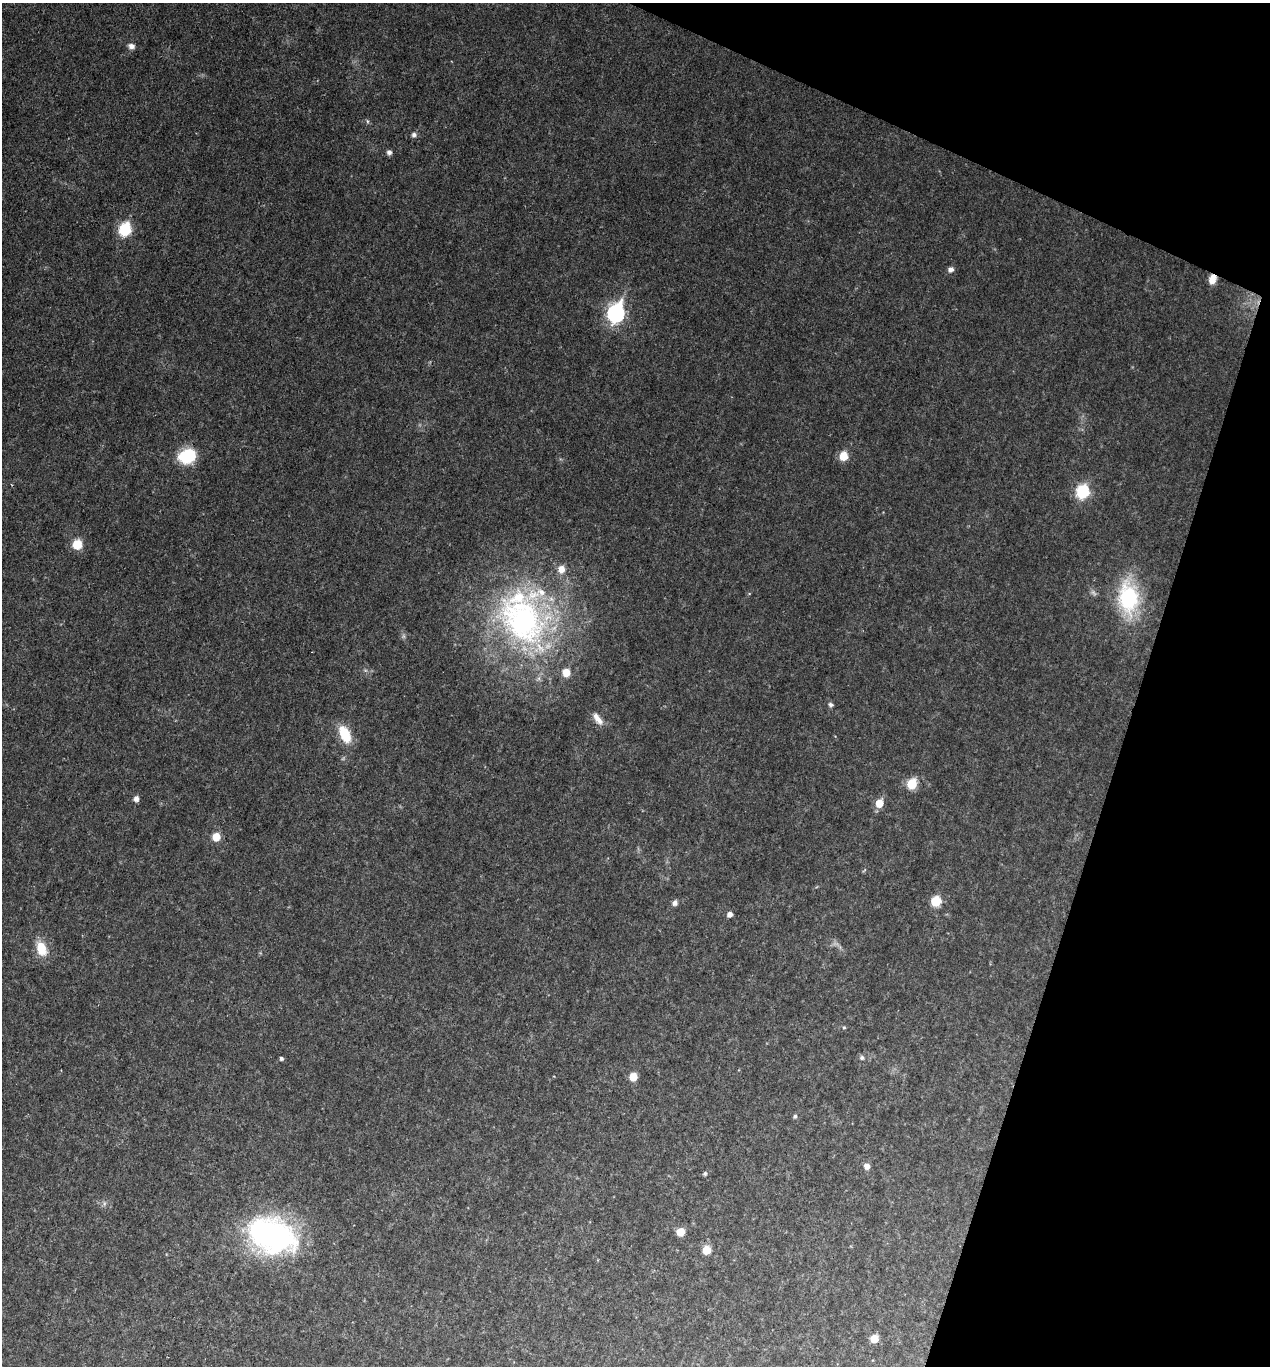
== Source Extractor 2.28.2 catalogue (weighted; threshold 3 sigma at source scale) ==
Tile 8 of 4 x 4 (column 4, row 2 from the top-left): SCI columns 3939-5206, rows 2732-4095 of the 5473 x 5459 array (HDU 1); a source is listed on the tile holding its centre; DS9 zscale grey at full resolution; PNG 1272 x 1368 px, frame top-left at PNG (2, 3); no overlay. Shown black and unused: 16% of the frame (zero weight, under 2 of 3 exposures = <1% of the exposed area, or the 3 px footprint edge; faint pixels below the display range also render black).
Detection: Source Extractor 2.28.2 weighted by HDU 2 'WHT'; one run over the whole footprint, this tile lists its part. Background 0.0342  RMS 0.0068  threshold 0.0308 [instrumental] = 3 sigma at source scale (4.5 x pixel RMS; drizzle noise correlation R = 1.50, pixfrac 1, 0.05/0.05 arcsec/px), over >= 5 px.
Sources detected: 45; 3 too faint to see at this stretch — not listed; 3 inside a brighter listed object's ellipse — not listed separately; the other 39 listed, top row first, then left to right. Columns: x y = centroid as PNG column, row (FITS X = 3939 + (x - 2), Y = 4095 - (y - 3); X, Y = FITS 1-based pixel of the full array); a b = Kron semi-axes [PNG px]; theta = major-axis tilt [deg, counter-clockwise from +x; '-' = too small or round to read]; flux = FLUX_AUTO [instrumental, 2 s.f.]
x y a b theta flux
131 46 7 7 - 3.4
367 121 6 4 -88 1.1
414 135 6 6 - 2.2
389 152 6 6 - 2.4
125 229 8 7 - 58
951 269 7 7 - 2.6
1212 279 9 7 76 6.8
616 313 9 7 73 210
187 456 16 13 24 33
843 456 8 7 - 13
1082 491 10 8 69 43
77 544 8 7 - 17
561 569 9 8 - 6.4
1128 598 39 21 -88 64
522 620 74 56 -40 210
365 670 6 4 -18 1.2
831 705 7 6 - 1.8
598 719 18 8 -54 6.1
345 734 14 8 -65 28
912 784 8 7 - 19
136 799 6 5 - 3.3
879 803 6 6 - 15
216 837 7 7 - 11
936 901 7 7 - 22
675 903 6 6 - 2.7
730 914 5 5 - 3.6
41 948 18 11 -71 15
844 1027 5 4 - 0.83
862 1058 7 6 - 1.7
281 1059 5 4 - 1.5
633 1077 6 6 - 12
795 1116 6 5 - 1.2
867 1166 6 6 - 4.6
705 1173 5 5 - 1.2
104 1203 8 4 90 1.5
681 1232 7 7 - 8.8
272 1236 51 35 -19 170
706 1250 7 7 - 11
874 1339 7 7 - 8.4
Overlapping masked pixels (flux is a lower limit): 1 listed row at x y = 1212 279